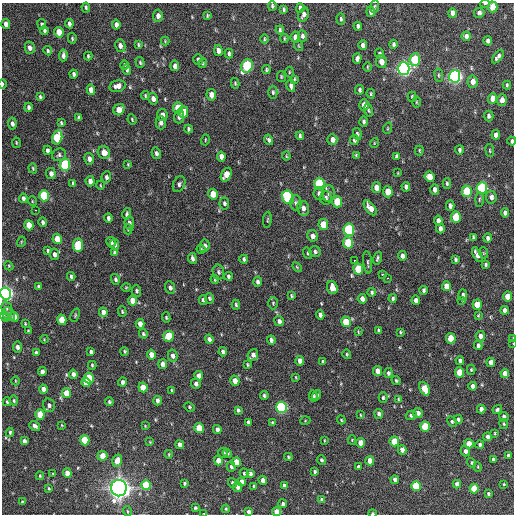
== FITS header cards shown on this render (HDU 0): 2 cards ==
NAXIS1  =                  512 / Axis length
NAXIS2  =                  512 / Axis length

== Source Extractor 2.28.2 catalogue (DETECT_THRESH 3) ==
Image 512 x 512 px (HDU 0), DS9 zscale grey, 1 PNG px = 1 image px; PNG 516 x 516 px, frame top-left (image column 1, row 512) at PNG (2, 3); each listed source drawn as its Kron ellipse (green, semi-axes under 4 px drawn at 4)
Background 985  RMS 32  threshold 94.8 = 3 sigma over >= 5 px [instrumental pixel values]
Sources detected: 394; all 394 listed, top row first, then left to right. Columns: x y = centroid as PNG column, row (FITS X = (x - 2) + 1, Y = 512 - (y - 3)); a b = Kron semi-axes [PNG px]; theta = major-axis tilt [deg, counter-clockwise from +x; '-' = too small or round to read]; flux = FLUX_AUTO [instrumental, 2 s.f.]
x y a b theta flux
485 3 5 2 - 3.7e+03
272 6 4 3 - 3.4e+03
375 6 6 4 83 2.8e+03
86 7 5 3 - 3.0e+03
493 7 5 4 - 4.6e+04
300 8 5 4 - 6.7e+03
283 9 4 3 - 3.2e+03
371 12 5 4 - 7.1e+03
452 13 5 4 - 1.1e+04
479 13 5 5 - 5.3e+03
303 15 7 5 70 7.6e+03
158 16 6 5 - 1.0e+04
207 16 4 2 - 2.3e+03
341 19 5 3 - 3.9e+03
6 24 5 4 - 1.2e+04
42 24 5 4 - 4.5e+03
69 24 4 3 - 6.1e+03
116 25 5 4 - 8.0e+03
358 26 4 4 - 5.1e+03
280 30 4 3 - 3.1e+03
44 31 4 3 - 4.5e+03
59 32 5 4 - 3.1e+04
302 36 6 4 -81 5.3e+03
466 36 5 4 - 6.4e+03
295 37 5 4 - 1.4e+04
72 38 5 4 - 2.5e+03
284 38 4 2 - 2.2e+03
264 39 4 4 - 2.6e+03
165 41 4 4 - 2.0e+03
488 41 4 4 - 6.0e+03
393 44 4 4 - 4.8e+03
138 45 4 3 - 2.6e+03
363 45 5 4 - 7.9e+03
120 46 6 5 - 1.0e+04
299 46 5 3 - 1.9e+03
30 48 6 5 - 9.1e+03
48 51 5 4 - 3.3e+03
218 51 5 4 - 9.4e+03
229 54 5 4 - 5.0e+03
379 54 5 4 - 3.9e+03
63 55 6 3 87 6.9e+03
88 56 4 3 - 2.6e+03
498 57 8 3 51 7.1e+03
357 59 5 4 - 7.1e+03
198 60 5 4 - 5.5e+03
415 60 6 5 - 1.2e+05
140 62 5 4 - 3.1e+03
381 62 6 5 - 1.6e+04
203 63 4 4 - 2.6e+03
124 65 4 3 - 2.5e+03
175 66 5 4 - 8.8e+03
247 66 7 5 64 1.9e+05
367 67 5 3 - 1.9e+03
404 69 6 5 - 7.8e+05
127 70 5 4 - 4.9e+03
266 70 4 4 - 3.4e+03
289 72 5 3 - 2.0e+03
74 74 4 3 - 4.6e+03
439 75 7 3 -82 3.0e+03
455 76 6 5 - 7.5e+05
281 77 5 4 - 2.3e+03
294 79 3 2 - 1.9e+03
473 82 6 5 - 1.5e+04
235 83 5 4 - 2.6e+03
2 84 5 2 - 3.4e+03
507 85 4 3 - 2.7e+03
117 86 8 5 15 1.2e+04
291 86 6 4 -80 7.8e+03
91 90 5 4 - 1.6e+04
360 90 5 4 - 4.2e+03
273 92 6 4 -89 3.9e+03
371 94 5 3 - 2.6e+03
211 95 6 5 - 1.2e+04
145 96 4 3 - 2.6e+03
40 97 4 3 - 3.3e+03
412 97 5 4 - 2.0e+03
492 98 5 4 - 2.1e+04
153 99 6 4 -80 1.0e+04
502 100 6 5 - 1.3e+04
416 102 5 3 - 2.1e+03
364 105 5 5 - 1.7e+04
29 107 5 3 - 6.0e+03
178 108 5 5 - 5.3e+04
119 110 6 5 - 2.3e+04
369 110 6 4 -72 3.1e+03
183 112 5 5 - 3.4e+04
162 115 6 5 - 1.1e+04
489 116 5 5 - 5.2e+03
79 117 4 4 - 4.2e+03
179 117 6 5 - 7.7e+03
132 119 5 3 - 2.1e+03
364 122 5 3 - 4.8e+03
61 123 4 3 - 2.9e+03
161 123 6 5 - 6.7e+03
12 124 6 4 -87 6.8e+03
388 128 6 3 71 2.2e+03
188 129 4 3 - 3.6e+03
357 134 6 4 -80 4.2e+03
496 135 5 4 - 1.0e+04
300 136 4 4 - 4.4e+03
57 137 7 5 76 1.1e+05
205 140 5 3 - 2.1e+03
269 140 5 4 - 5.5e+03
332 140 5 5 - 1.1e+04
354 140 5 4 - 3.9e+03
512 141 4 3 - 4.2e+03
16 143 5 2 - 1.9e+03
374 143 5 3 - 1.7e+03
47 150 4 4 - 5.6e+03
419 150 5 3 - 2.4e+03
459 150 4 3 - 4.4e+03
490 150 6 3 -82 2.3e+03
104 153 6 6 - 1.8e+04
156 153 6 4 -76 5.2e+03
59 155 7 6 - 4.7e+03
356 155 4 4 - 2.2e+03
221 156 5 4 - 1.2e+04
286 156 4 4 - 2.1e+03
396 156 4 3 - 4.0e+03
89 159 6 4 -75 8.2e+03
128 164 3 3 - 2.0e+03
65 165 6 5 - 1.7e+05
33 168 5 4 - 2.5e+03
398 173 3 2 - 1.5e+03
51 174 5 5 - 7.5e+03
226 175 7 5 62 3.1e+04
106 177 6 5 - 4.9e+03
429 177 5 5 - 1.9e+04
90 181 5 4 - 1.1e+04
73 183 4 3 - 4.0e+03
447 183 5 4 - 3.7e+03
179 184 8 6 66 5.3e+03
319 184 6 5 - 1.6e+05
100 185 4 3 - 1.6e+03
406 187 5 4 - 6.3e+03
376 188 5 4 - 2.0e+04
482 188 6 5 - 2.4e+05
435 190 5 4 - 8.0e+03
467 191 5 5 - 9.9e+04
388 192 5 5 - 3.9e+04
329 193 8 6 -88 7.0e+03
213 194 5 4 - 3.2e+04
319 194 6 5 - 7.0e+03
44 196 5 5 - 1.4e+05
288 197 7 5 -64 2.3e+05
491 197 6 5 - 7.7e+03
23 198 5 3 - 6.5e+03
326 198 7 5 85 5.2e+03
479 199 7 3 89 3.0e+03
32 201 5 3 - 1.8e+03
337 202 6 5 - 6.5e+04
224 203 6 5 - 4.8e+03
296 203 7 6 - 5.4e+03
450 206 5 4 - 5.7e+03
303 208 7 6 - 9.1e+03
370 208 8 4 -53 1.6e+04
36 210 2 2 - 2.5e+03
505 213 4 4 - 6.7e+03
127 214 6 3 75 4.2e+03
456 217 5 5 - 6.9e+04
108 218 4 3 - 5.1e+03
267 220 8 3 85 2.5e+03
438 221 5 4 - 8.8e+03
43 222 5 4 - 5.0e+03
129 223 6 5 - 5.7e+03
323 224 5 5 - 4.1e+04
29 225 5 4 - 3.1e+04
440 228 5 3 - 6.4e+03
128 229 5 4 - 2.6e+03
349 230 6 5 - 2.4e+05
312 236 6 5 - 9.2e+03
473 237 4 3 - 3.6e+03
488 238 4 4 - 5.5e+03
57 239 5 4 - 3.0e+04
21 242 5 3 - 1.9e+03
111 242 5 4 - 5.8e+03
348 243 6 5 - 1.0e+05
78 245 6 5 - 1.0e+05
115 245 6 4 -79 6.0e+03
205 246 6 5 - 7.1e+03
201 249 4 4 - 2.5e+03
48 251 3 3 - 3.3e+03
315 252 5 5 - 4.3e+03
114 253 4 4 - 3.8e+03
308 253 6 4 -71 2.7e+03
484 253 5 3 - 1.8e+03
55 254 5 4 - 8.6e+03
477 255 8 4 -61 1.2e+04
402 256 5 4 - 7.8e+03
192 258 5 3 - 5.8e+03
377 258 6 3 73 3.6e+03
244 259 4 3 - 4.1e+03
455 259 4 3 - 3.7e+03
354 261 3 2 - 3.5e+03
368 262 11 3 -84 3.8e+03
486 264 4 3 - 3.4e+03
9 266 5 3 - 1.9e+03
297 267 6 3 -46 2.2e+03
358 269 5 5 - 7.4e+04
218 272 7 5 -79 4.9e+03
382 274 3 3 - 2.7e+03
71 276 4 3 - 3.7e+03
228 276 4 3 - 4.3e+03
387 278 3 2 - 3.3e+03
115 279 5 4 - 4.0e+03
215 279 4 3 - 2.2e+03
257 282 5 4 - 5.0e+03
446 286 5 4 - 1.8e+04
39 287 4 3 - 4.6e+03
126 287 5 3 - 1.9e+03
170 288 6 5 - 5.7e+03
332 288 6 5 - 2.1e+04
424 290 4 3 - 4.7e+03
136 291 6 5 - 4.3e+03
372 292 4 4 - 3.8e+03
5 293 6 5 - 8.0e+05
463 295 5 4 - 4.0e+03
291 296 3 3 - 2.6e+03
507 296 5 4 - 2.1e+04
209 298 5 4 - 3.3e+03
393 298 4 3 - 4.2e+03
362 299 5 4 - 1.2e+04
132 300 5 4 - 1.9e+04
203 300 5 3 - 3.8e+03
416 300 5 4 - 9.4e+03
462 300 4 4 - 2.4e+03
273 303 6 5 - 2.9e+03
236 305 5 3 - 3.3e+03
477 305 5 4 - 3.6e+04
7 308 7 5 -71 4.2e+03
505 310 4 4 - 7.9e+03
122 311 5 4 - 2.7e+03
103 312 5 4 - 1.1e+04
9 314 7 6 - 6.5e+03
75 315 7 3 69 2.5e+03
320 315 4 4 - 5.7e+03
478 315 4 3 - 1.9e+03
4 316 5 3 - 2.1e+03
14 317 5 4 - 2.1e+04
166 317 5 4 - 2.6e+03
62 320 5 4 - 4.3e+04
279 321 5 4 - 5.9e+03
346 322 5 5 - 4.8e+04
25 323 3 3 - 1.9e+03
140 324 5 4 - 1.4e+04
28 331 3 3 - 2.2e+03
379 331 4 3 - 4.3e+03
358 332 4 3 - 1.9e+03
400 332 3 2 - 2.2e+03
143 334 5 4 - 3.3e+03
169 336 5 5 - 8.0e+04
480 336 5 5 - 1.0e+04
451 338 5 5 - 6.1e+04
513 338 3 2 - 1.3e+03
44 339 4 3 - 2.0e+03
209 339 5 4 - 6.4e+03
271 340 4 3 - 4.7e+03
513 344 2 2 - 4.6e+03
478 346 4 4 - 5.4e+03
17 347 5 4 - 7.0e+03
124 351 4 3 - 2.7e+03
91 352 4 3 - 4.9e+03
223 352 4 4 - 5.9e+03
36 353 4 3 - 5.5e+03
347 354 5 3 - 2.4e+03
151 355 5 4 - 1.7e+04
253 355 6 5 - 9.0e+03
173 356 6 4 -78 7.8e+03
300 361 5 4 - 1.1e+04
460 361 4 4 - 5.4e+03
323 362 4 3 - 3.8e+03
491 362 4 4 - 1.3e+04
163 364 5 4 - 1.1e+04
92 365 4 3 - 2.7e+03
247 365 3 3 - 2.4e+03
471 370 5 4 - 2.4e+03
377 371 5 4 - 1.4e+04
42 372 4 4 - 1.0e+04
460 372 5 4 - 5.3e+04
388 373 5 4 - 4.4e+03
505 373 4 4 - 1.4e+04
73 374 4 4 - 7.2e+03
199 376 4 4 - 1.2e+04
296 377 4 2 - 1.6e+03
89 378 5 5 - 8.2e+04
16 381 4 3 - 1.5e+03
235 381 5 4 - 1.6e+04
396 381 5 3 - 2.6e+03
123 382 4 4 - 5.4e+03
86 383 4 4 - 2.6e+04
196 384 5 4 - 6.2e+03
473 386 4 4 - 8.6e+03
143 387 5 4 - 2.5e+04
43 389 4 4 - 1.3e+04
424 389 7 4 -65 4.8e+04
172 390 4 3 - 2.3e+03
66 393 5 4 - 2.8e+04
317 395 5 4 - 4.2e+03
264 396 4 4 - 3.9e+03
313 396 6 4 -82 4.3e+03
383 398 5 4 - 3.2e+03
398 399 4 3 - 2.3e+03
14 401 5 3 - 2.7e+03
157 401 4 3 - 6.4e+03
7 402 4 3 - 3.0e+03
109 402 4 4 - 3.5e+03
49 405 7 6 - 8.0e+03
189 407 5 4 - 2.9e+03
281 407 5 5 - 3.4e+05
481 409 4 4 - 7.8e+03
497 409 5 4 - 3.8e+03
238 410 4 3 - 4.2e+03
418 413 5 4 - 1.1e+04
379 414 5 4 - 5.7e+03
40 415 5 4 - 4.6e+04
360 415 4 2 - 1.7e+03
411 415 5 4 - 5.1e+03
504 417 5 4 - 5.4e+03
458 419 4 3 - 3.5e+03
341 420 4 4 - 2.2e+03
305 421 5 3 - 1.7e+03
248 422 4 3 - 6.2e+03
272 422 4 4 - 2.7e+03
452 422 5 4 - 3.4e+03
504 424 5 4 - 2.5e+03
62 425 4 3 - 2.0e+03
35 426 6 4 -37 7.1e+03
145 426 4 4 - 1.7e+03
425 427 5 4 - 7.1e+04
199 428 5 4 - 5.1e+04
217 429 4 4 - 7.6e+03
10 432 4 3 - 2.9e+03
495 433 3 2 - 1.9e+03
487 437 4 3 - 6.7e+03
85 440 5 4 - 8.2e+04
324 440 4 2 - 1.6e+03
352 440 4 4 - 1.7e+03
24 441 4 3 - 7.2e+03
394 441 5 4 - 4.6e+04
150 442 4 4 - 1.6e+03
361 443 5 4 - 1.8e+04
469 444 5 4 - 2.8e+04
180 445 4 4 - 1.1e+04
480 445 4 4 - 4.0e+03
402 450 4 4 - 1.1e+04
465 451 5 4 - 6.2e+03
223 453 5 4 - 5.0e+03
227 453 5 4 - 3.6e+03
169 454 4 3 - 1.9e+03
508 455 4 3 - 4.3e+03
102 456 5 5 - 2.8e+04
288 457 4 3 - 2.9e+03
493 459 3 3 - 3.5e+03
322 460 4 4 - 4.1e+03
117 461 6 5 - 1.9e+04
218 461 4 4 - 2.1e+04
370 461 5 4 - 2.1e+04
236 462 5 4 - 4.0e+04
472 463 5 4 - 2.9e+03
231 467 5 4 - 4.5e+03
358 467 4 3 - 5.6e+03
478 467 5 3 - 1.8e+03
315 471 3 3 - 3.2e+03
67 473 5 4 - 2.2e+04
244 473 5 4 - 2.8e+03
250 473 4 4 - 6.2e+03
53 474 3 3 - 2.0e+03
40 476 4 3 - 2.5e+03
263 480 4 4 - 9.7e+03
395 480 4 4 - 8.4e+03
241 482 4 4 - 1.2e+04
184 483 3 3 - 3.1e+03
232 483 5 4 - 5.0e+03
457 484 4 4 - 1.1e+04
504 484 3 2 - 1.6e+03
146 485 5 5 - 8.6e+04
254 486 4 3 - 3.5e+03
284 486 4 3 - 6.0e+03
416 486 5 5 - 9.5e+04
237 487 5 4 - 7.0e+03
49 488 4 3 - 2.1e+03
119 488 8 8 - 1.5e+06
474 488 5 4 - 4.8e+04
488 494 3 3 - 3.0e+03
322 500 4 4 - 8.2e+03
22 502 4 3 - 2.2e+03
283 504 4 4 - 5.3e+03
195 508 3 3 - 2.9e+03
226 509 4 3 - 2.1e+03
127 511 5 3 - 2.0e+03
249 512 4 3 - 6.3e+03
277 512 4 4 - 2.4e+04
373 513 4 3 - 2.5e+03
204 514 3 2 - 1.2e+03
At the frame edge (FLAGS 8, measured only in part): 11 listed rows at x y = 485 3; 493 7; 2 84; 512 141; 5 293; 513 338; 513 344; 249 512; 277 512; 373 513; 204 514